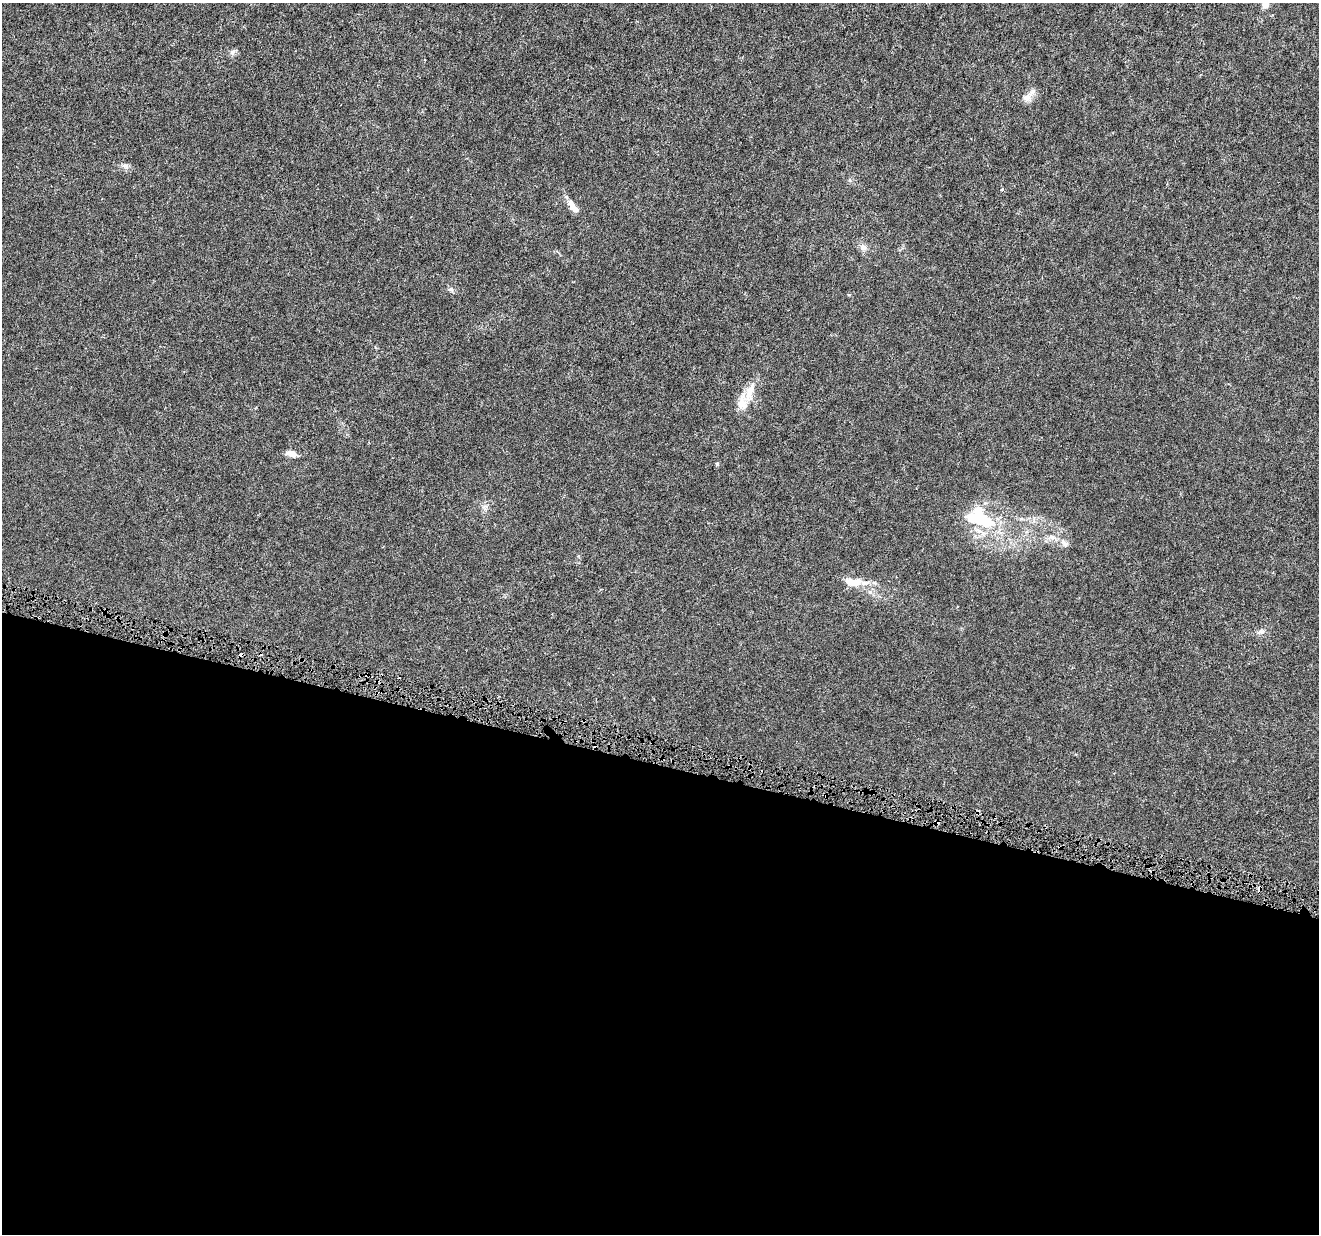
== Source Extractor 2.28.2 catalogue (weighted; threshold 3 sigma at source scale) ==
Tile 14 of 4 x 4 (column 2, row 4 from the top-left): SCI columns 1329-2645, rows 294-1525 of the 5282 x 5454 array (HDU 1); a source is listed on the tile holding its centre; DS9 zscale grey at full resolution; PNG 1321 x 1236 px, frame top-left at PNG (2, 3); no overlay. Shown black and unused: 38% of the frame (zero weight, under 4 of 8 exposures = <1% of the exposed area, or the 3 px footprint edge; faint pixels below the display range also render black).
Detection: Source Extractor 2.28.2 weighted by HDU 2 'WHT'; one run over the whole footprint, this tile lists its part. Background 3.03e-04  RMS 8.1e-04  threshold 0.00332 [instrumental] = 3 sigma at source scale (4.09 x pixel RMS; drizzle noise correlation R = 1.36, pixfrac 0.8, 0.0396/0.0396 arcsec/px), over >= 5 px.
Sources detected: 28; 1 inside a brighter object's white glare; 5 cosmic-ray / hot-pixel residue — not listed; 4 inside a brighter listed object's ellipse — not listed separately; the other 18 listed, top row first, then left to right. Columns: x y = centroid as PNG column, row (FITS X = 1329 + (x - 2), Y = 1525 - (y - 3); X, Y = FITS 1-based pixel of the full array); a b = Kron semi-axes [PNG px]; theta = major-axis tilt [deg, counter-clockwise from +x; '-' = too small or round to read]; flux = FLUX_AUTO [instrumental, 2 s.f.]
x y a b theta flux
1265 4 8 7 - 0.49
232 52 9 5 36 0.2
1027 98 13 11 5 0.52
125 166 10 5 -30 0.25
1002 190 4 3 - 0.087
571 204 11 7 -52 0.54
863 247 10 8 -34 0.35
451 290 8 7 - 0.19
849 295 5 3 - 0.09
742 404 19 15 44 0.93
291 453 14 7 -13 0.45
717 464 5 5 - 0.12
485 507 8 8 - 0.27
981 518 38 16 -21 4
1052 537 10 6 -11 0.35
1065 543 14 7 -45 0.35
853 582 23 10 0 1.3
1261 631 9 7 9 0.28
Isophote crosses this tile's border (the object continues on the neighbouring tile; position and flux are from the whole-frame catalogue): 1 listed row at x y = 1265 4